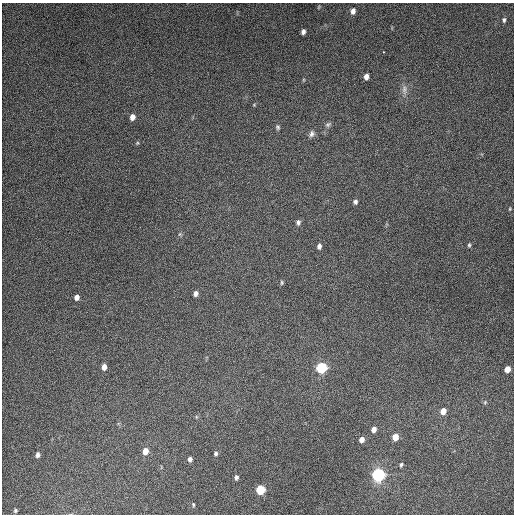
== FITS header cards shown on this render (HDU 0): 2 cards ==
NAXIS1  =                  512
NAXIS2  =                  512

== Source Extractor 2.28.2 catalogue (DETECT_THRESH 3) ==
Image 512 x 512 px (HDU 0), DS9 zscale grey, 1 PNG px = 1 image px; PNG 516 x 516 px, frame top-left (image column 1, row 512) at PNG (2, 3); no overlay
Background 5250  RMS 320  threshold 959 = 3 sigma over >= 5 px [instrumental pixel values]
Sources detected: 40; all 40 listed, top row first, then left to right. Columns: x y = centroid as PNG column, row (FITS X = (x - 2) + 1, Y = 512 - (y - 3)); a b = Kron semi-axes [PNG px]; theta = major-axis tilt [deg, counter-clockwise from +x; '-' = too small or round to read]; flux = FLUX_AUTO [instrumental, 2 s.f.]
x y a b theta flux
319 7 5 3 - 1.9e+04
353 11 7 5 76 9.9e+04
504 20 6 4 86 4.2e+04
303 32 5 4 - 7.6e+04
383 52 2 2 - 1.4e+04
366 77 5 4 - 1.1e+05
404 90 14 7 -89 1.2e+05
132 117 6 5 - 1.4e+05
328 124 9 5 29 5.2e+04
278 127 7 5 -70 4.0e+04
312 134 9 7 70 7.8e+04
137 143 5 4 - 2.5e+04
355 202 6 5 - 5.4e+04
510 209 4 3 - 2.0e+04
298 222 7 5 78 5.5e+04
180 234 6 4 45 3.3e+04
469 245 6 4 -90 3.1e+04
319 246 6 5 - 7.1e+04
282 282 6 4 -90 2.9e+04
196 294 6 5 - 8.3e+04
77 297 6 5 - 9.5e+04
104 367 5 4 - 1.3e+05
321 368 8 7 - 1.0e+06
507 369 5 5 - 1.5e+05
485 402 5 4 - 2.7e+04
443 411 7 5 72 1.7e+05
196 417 6 3 73 2.5e+04
374 429 6 5 - 1.1e+05
395 437 6 5 - 2.1e+05
362 440 6 5 - 1.1e+05
145 451 7 6 - 1.7e+05
216 453 5 5 - 4.3e+04
37 455 6 5 - 6.4e+04
190 459 5 4 - 6.6e+04
401 465 5 4 - 3.7e+04
378 475 9 9 - 1.5e+06
236 477 6 4 85 5.2e+04
260 490 7 6 - 6.4e+05
193 505 5 3 - 2.5e+04
15 511 4 3 - 2.9e+04